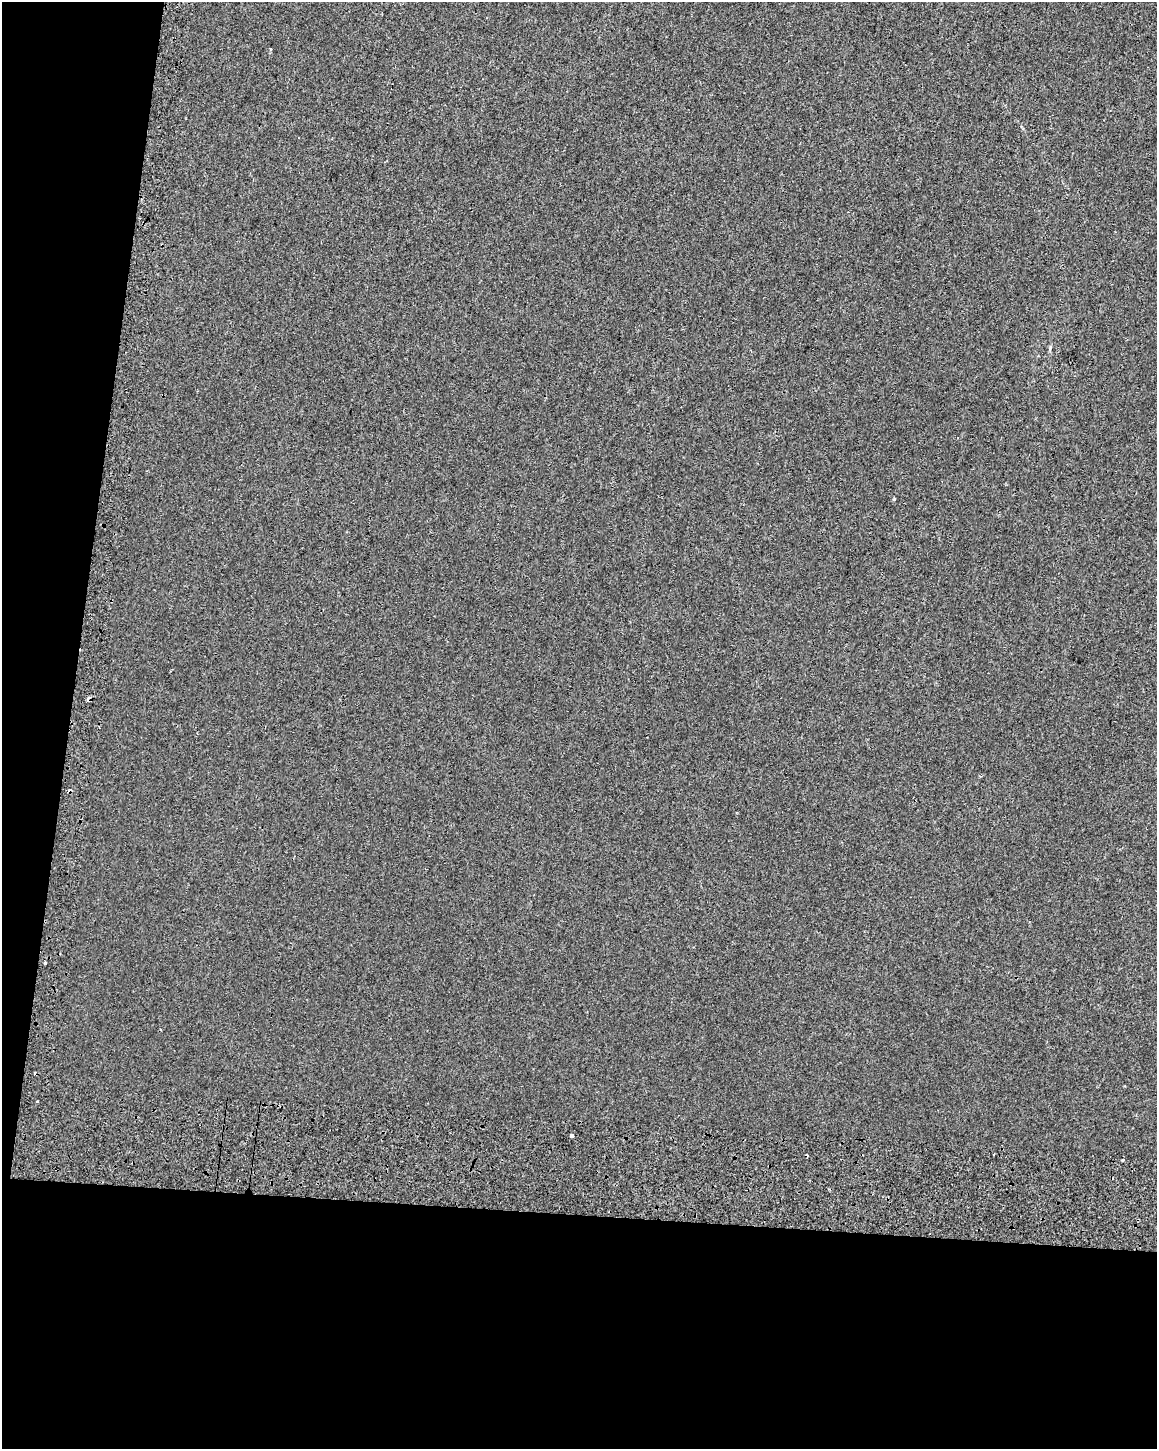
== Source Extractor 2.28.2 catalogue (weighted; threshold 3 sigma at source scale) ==
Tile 9 of 4 x 3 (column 1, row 3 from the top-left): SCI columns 44-1198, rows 329-1775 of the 4714 x 5054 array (HDU 1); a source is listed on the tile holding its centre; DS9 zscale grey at full resolution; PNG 1159 x 1451 px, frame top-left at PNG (2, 2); no overlay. Shown black and unused: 22% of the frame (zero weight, under 2 of 3 exposures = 6% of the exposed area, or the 3 px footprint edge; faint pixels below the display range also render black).
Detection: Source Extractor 2.28.2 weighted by HDU 2 'WHT'; one run over the whole footprint, this tile lists its part. Background 7.14e-04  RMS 0.0061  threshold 0.0275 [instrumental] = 3 sigma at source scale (4.5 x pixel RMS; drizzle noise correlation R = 1.50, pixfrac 1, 0.0396/0.0396 arcsec/px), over >= 5 px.
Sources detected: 10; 4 cosmic-ray / hot-pixel residue — not listed; the other 6 listed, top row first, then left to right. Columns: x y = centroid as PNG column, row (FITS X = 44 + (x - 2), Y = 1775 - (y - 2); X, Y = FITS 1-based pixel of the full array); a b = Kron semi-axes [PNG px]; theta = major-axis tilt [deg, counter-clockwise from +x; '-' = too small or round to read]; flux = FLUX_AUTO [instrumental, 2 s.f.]
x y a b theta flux
1050 348 5 4 - 1.4
88 699 4 3 - 6.6
45 963 3 3 - 3
572 1136 3 3 - 12
994 1154 2 2 - 0.6
1123 1160 3 3 - 2.3
Overlapping masked pixels (flux is a lower limit): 1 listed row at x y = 88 699